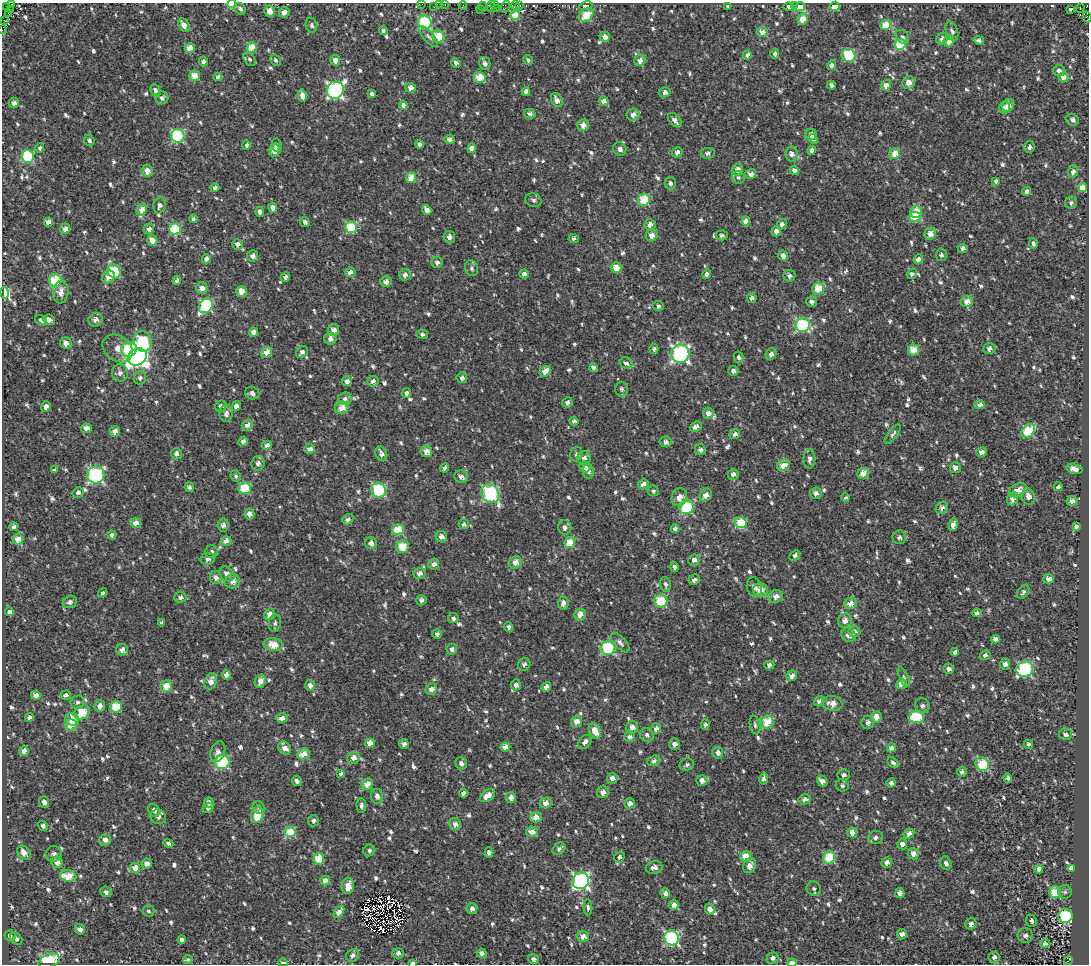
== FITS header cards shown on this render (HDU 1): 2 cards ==
NAXIS1  =                 1087
NAXIS2  =                  962

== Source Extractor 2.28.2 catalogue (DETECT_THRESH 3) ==
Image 1087 x 962 px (HDU 1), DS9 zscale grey, 1 PNG px = 1 image px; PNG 1091 x 966 px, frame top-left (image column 1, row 962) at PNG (2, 3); each listed source drawn as its Kron ellipse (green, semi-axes under 4 px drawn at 4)
Background 0.63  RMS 1.9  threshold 5.63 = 3 sigma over >= 5 px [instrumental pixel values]
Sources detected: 957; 2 with non-positive FLUX_AUTO (blend fragments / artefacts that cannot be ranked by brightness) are neither listed nor drawn; of the other 955, the 500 brightest by FLUX_AUTO listed and drawn (455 fainter detections omitted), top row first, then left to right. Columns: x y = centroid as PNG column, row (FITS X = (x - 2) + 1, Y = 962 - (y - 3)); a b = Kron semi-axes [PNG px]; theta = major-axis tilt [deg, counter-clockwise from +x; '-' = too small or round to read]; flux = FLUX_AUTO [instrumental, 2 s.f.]
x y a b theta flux
11 4 3 2 - 1700
232 4 4 3 - 4000
422 4 2 2 - 320
439 4 4 2 - 350
445 5 3 3 - 520
463 5 4 2 - 380
494 5 3 2 - 370
515 5 4 3 - 1400
483 6 5 3 - 1200
491 6 5 3 - 900
520 6 3 3 - 990
586 6 7 4 12 480
728 6 4 3 - 370
794 6 3 3 - 340
800 6 5 4 - 7000
835 6 5 4 - 6400
7 7 3 2 - 1000
434 7 3 2 - 300
505 7 6 2 72 750
789 7 5 4 - 390
496 8 2 2 - 400
1080 8 4 4 - 410
240 9 6 5 - 370
1070 9 3 3 - 300
10 10 3 2 - 360
480 10 2 2 - 440
270 11 5 5 - 1500
284 12 5 5 - 990
8 13 4 2 - 1300
515 15 5 4 - 2300
586 15 8 6 37 3600
1087 17 5 2 - 360
803 19 5 5 - 2200
5 21 3 2 - 490
425 22 7 6 - 9800
184 25 7 5 -57 1000
311 25 7 6 - 400
886 25 5 5 - 2500
2 30 4 2 - 710
383 31 4 4 - 350
952 31 10 6 -72 470
762 32 5 5 - 1200
438 36 6 6 - 3600
429 37 13 5 -49 440
605 37 5 5 - 680
902 37 7 6 - 320
942 39 6 5 - 580
979 40 5 4 - 330
949 41 5 5 - 1200
900 44 5 5 - 6400
252 47 5 5 - 3200
190 48 5 4 - 1800
775 54 5 4 - 370
747 55 4 4 - 500
849 55 7 6 - 5500
249 59 8 5 -56 380
276 60 6 5 - 310
335 60 5 5 - 900
528 60 5 4 - 340
640 60 6 5 - 720
203 61 5 4 - 360
456 63 5 4 - 410
485 63 6 5 - 520
831 65 5 4 - 620
1059 70 6 6 - 560
195 76 5 5 - 2400
218 77 4 4 - 650
480 77 6 5 - 3200
1064 77 5 4 - 1200
909 83 6 6 - 1300
831 85 4 3 - 480
886 85 5 5 - 1200
411 88 5 5 - 990
335 90 9 8 - 28000
156 91 7 4 -64 560
526 91 4 4 - 660
665 92 6 5 - 520
372 94 4 4 - 480
302 96 6 4 -76 980
162 98 6 6 - 490
557 100 7 5 -60 870
604 101 5 4 - 650
14 103 5 5 - 720
403 105 4 4 - 510
1008 105 7 5 57 1200
1005 108 6 5 - 650
530 114 6 4 -14 410
633 115 6 6 - 940
675 120 9 5 -48 560
1072 120 7 5 -28 410
583 125 6 5 - 910
811 134 6 5 - 840
178 136 7 6 - 12000
450 139 5 4 - 630
813 139 5 4 - 300
89 140 6 5 - 310
419 144 4 4 - 330
246 145 5 4 - 410
277 145 6 5 - 310
1029 147 6 5 - 430
40 148 5 4 - 310
472 148 5 4 - 840
620 149 7 6 - 530
812 150 5 4 - 600
275 151 6 5 - 1500
677 152 5 5 - 680
708 153 7 5 8 450
792 154 7 6 - 760
895 154 6 5 - 1700
28 157 6 6 - 7400
737 170 6 5 - 1100
794 170 5 4 - 540
147 171 6 5 - 1100
1073 171 6 4 68 510
751 174 5 5 - 810
411 178 5 5 - 2000
738 178 6 6 - 350
996 181 4 4 - 340
670 183 6 6 - 430
1082 187 5 4 - 3100
215 188 4 4 - 550
1027 191 5 4 - 450
533 200 8 7 - 370
644 200 6 6 - 3600
1071 203 6 6 - 330
160 205 8 6 74 550
273 208 5 4 - 590
142 210 6 5 - 980
427 210 5 4 - 780
260 212 5 4 - 410
916 212 6 6 - 3000
915 217 6 5 - 1700
193 219 4 4 - 310
746 221 5 4 - 960
48 222 4 4 - 840
305 222 5 4 - 420
650 224 6 5 - 750
782 224 5 4 - 470
351 227 6 5 - 5100
65 229 5 5 - 880
149 229 5 5 - 720
175 229 5 5 - 7600
776 231 5 4 - 600
930 234 6 5 - 1200
652 235 6 6 - 1200
722 235 6 5 - 340
449 237 6 6 - 640
574 238 5 4 - 340
152 240 6 5 - 1100
1033 243 5 3 - 290
237 244 5 5 - 510
963 249 5 4 - 660
941 255 6 5 - 350
253 256 5 5 - 610
783 256 5 5 - 750
206 259 4 4 - 710
918 259 5 4 - 1100
437 262 6 5 - 360
472 268 8 6 -75 330
616 268 5 5 - 1900
114 271 7 6 - 5200
350 272 5 4 - 1100
524 274 4 4 - 500
707 274 5 4 - 430
912 274 5 5 - 350
405 275 6 5 - 830
789 276 6 6 - 410
108 277 7 6 - 1200
285 277 5 4 - 390
55 281 6 6 - 5400
177 281 4 4 - 730
386 282 5 5 - 770
202 288 6 5 - 960
818 288 6 5 - 2900
242 291 5 5 - 2200
61 292 11 8 84 1100
5 293 6 4 -78 9000
752 298 5 5 - 490
967 301 6 5 - 1100
812 302 5 5 - 350
206 306 8 6 47 11000
658 306 5 5 - 330
41 320 6 4 -36 370
49 320 6 5 - 820
96 320 7 6 - 770
802 325 7 7 - 12000
334 330 6 5 - 1100
253 332 5 4 - 790
422 334 6 4 -18 330
330 339 6 6 - 780
143 341 10 9 - 6300
66 343 6 5 - 720
118 348 16 12 -35 1700
654 349 5 4 - 290
989 349 6 5 - 550
129 350 8 7 - 5500
914 350 6 5 - 2400
266 352 6 5 - 1300
302 352 6 5 - 590
680 354 9 9 - 24000
771 354 6 5 - 600
137 357 10 8 30 59000
738 357 5 5 - 290
626 363 6 5 - 570
593 368 4 4 - 370
545 371 6 5 - 1600
733 371 5 5 - 440
120 373 8 8 - 580
140 378 7 6 - 430
462 378 5 5 - 450
347 381 5 4 - 730
373 381 6 5 - 660
622 389 7 6 - 330
252 393 7 6 - 570
406 393 5 4 - 380
345 399 7 6 - 470
567 402 5 5 - 520
980 405 5 4 - 970
221 406 6 5 - 480
236 406 5 4 - 610
46 407 5 4 - 670
342 408 7 6 - 1700
226 413 8 6 83 580
708 413 5 5 - 890
574 421 4 4 - 320
247 425 6 5 - 820
696 427 6 5 - 660
86 428 5 4 - 800
115 431 5 5 - 880
1028 431 8 5 47 5800
735 434 5 5 - 890
893 434 12 4 52 370
243 441 5 4 - 590
666 442 6 5 - 530
267 445 5 4 - 670
310 449 5 4 - 860
700 450 5 5 - 390
426 451 6 6 - 1200
982 452 5 4 - 800
176 454 5 5 - 550
381 454 7 5 -70 660
576 454 7 6 - 350
584 458 7 6 - 670
809 459 10 6 90 550
258 463 7 6 - 650
783 465 6 5 - 1900
585 467 5 5 - 420
445 468 5 4 - 460
955 468 5 5 - 620
1074 469 8 5 -16 900
54 470 4 3 - 340
588 471 7 5 -79 510
863 473 6 5 - 1400
733 474 5 5 - 730
96 475 8 8 - 15000
236 476 6 5 - 300
461 477 7 6 - 600
643 484 5 4 - 1300
189 487 5 4 - 340
1058 487 4 3 - 380
245 488 6 6 - 4000
379 490 7 7 - 7500
1018 490 9 6 25 1300
653 491 6 5 - 340
78 492 5 5 - 440
816 493 6 5 - 600
490 494 10 8 -54 13000
706 495 7 5 54 1000
1028 496 8 6 -74 880
679 497 9 7 68 1100
845 498 4 4 - 310
1013 499 7 5 67 970
1072 501 5 4 - 730
686 507 7 7 - 6900
942 508 6 5 - 520
249 514 5 5 - 780
348 519 6 4 36 480
136 523 5 5 - 1000
741 523 6 5 - 5200
464 524 5 5 - 410
223 525 6 5 - 540
953 525 6 4 80 780
1076 526 4 4 - 710
14 527 4 4 - 670
565 527 7 6 - 460
675 529 4 4 - 500
398 530 6 5 - 3400
112 535 4 4 - 350
441 537 6 5 - 670
899 537 7 6 - 420
18 539 5 5 - 1300
226 541 5 4 - 990
570 542 5 5 - 2700
371 543 6 6 - 730
402 547 6 6 - 2700
212 552 6 6 - 320
795 555 6 4 46 290
208 559 7 6 - 580
694 560 6 5 - 660
515 562 6 6 - 1100
434 564 5 5 - 750
674 567 5 4 - 320
420 573 6 5 - 760
227 574 8 6 -40 640
216 577 6 6 - 680
1049 579 5 4 - 930
694 580 5 5 - 630
232 581 8 7 - 820
665 584 7 5 -78 380
754 587 10 7 -75 570
760 590 7 6 - 1900
1023 592 7 5 52 340
103 593 5 4 - 310
776 596 7 6 - 1200
180 597 6 5 - 600
421 600 5 5 - 480
661 601 6 6 - 4700
70 602 7 6 - 420
563 603 6 5 - 880
851 603 6 5 - 1100
10 612 4 4 - 890
976 613 5 4 - 460
270 614 6 5 - 1100
580 614 6 5 - 1300
453 618 5 5 - 410
845 621 7 6 - 1000
162 623 4 4 - 440
275 623 8 6 81 390
509 627 5 4 - 390
854 632 6 5 - 790
437 634 5 5 - 390
848 635 7 6 - 590
995 639 4 4 - 640
620 643 12 6 -48 490
273 645 9 6 -8 2500
608 648 7 7 - 7800
452 649 5 5 - 540
122 650 6 5 - 680
955 652 4 4 - 320
985 655 5 4 - 480
524 664 6 6 - 470
1005 664 6 5 - 890
769 665 5 4 - 470
949 669 5 5 - 580
1025 669 8 7 - 12000
226 675 4 4 - 980
792 676 5 5 - 780
904 677 10 4 -64 340
211 681 8 6 72 1100
260 681 6 5 - 990
901 684 5 4 - 1500
310 685 5 5 - 640
516 685 5 5 - 520
166 686 6 5 - 2200
546 687 5 4 - 740
431 689 6 5 - 970
36 695 5 4 - 730
66 695 5 4 - 610
819 701 6 4 36 590
77 702 7 6 - 340
832 703 10 7 -9 1200
100 706 6 5 - 900
922 706 7 7 - 490
116 707 6 5 - 3700
82 712 8 6 33 3300
876 717 5 5 - 1200
916 717 8 6 3 5300
29 718 4 4 - 560
282 718 6 4 18 920
72 719 7 6 - 1400
577 721 6 5 - 1200
767 722 6 6 - 3800
868 722 7 6 - 510
705 724 5 4 - 340
71 725 6 5 - 2600
755 725 9 5 -78 340
632 727 6 6 - 850
656 729 5 5 - 640
595 731 8 5 -63 1800
1066 734 7 5 -11 500
647 735 7 6 - 480
629 737 5 5 - 690
585 742 8 6 47 630
370 743 5 4 - 2000
404 744 5 4 - 570
674 744 5 5 - 630
1028 744 4 4 - 300
505 747 5 4 - 1400
285 748 7 5 -45 1100
891 748 4 4 - 790
24 751 5 4 - 980
218 752 10 7 70 600
718 753 6 5 - 670
303 754 6 5 - 1700
354 758 6 6 - 830
654 761 6 5 - 380
222 762 7 7 - 11000
893 762 6 4 -41 350
461 763 6 5 - 510
982 764 7 6 - 4600
687 765 7 6 - 320
962 772 5 4 - 440
341 774 4 3 - 420
844 775 6 5 - 440
612 778 5 5 - 700
1008 778 4 4 - 300
763 779 6 4 79 310
702 780 5 5 - 540
297 781 5 4 - 520
822 781 5 5 - 940
891 783 4 4 - 320
367 784 6 5 - 1800
842 785 6 6 - 340
603 792 6 5 - 790
463 793 4 4 - 690
487 795 8 5 36 1700
377 796 7 6 - 600
511 798 5 5 - 670
805 799 6 5 - 650
44 802 6 5 - 700
209 803 5 5 - 710
546 803 6 5 - 1100
630 803 5 5 - 760
361 805 7 5 -87 390
208 808 6 4 36 400
259 808 6 6 - 320
154 810 7 5 -67 510
257 815 8 6 75 3100
158 817 8 7 - 510
536 817 6 5 - 1300
313 821 5 5 - 370
455 824 6 6 - 810
43 826 5 4 - 420
290 832 5 5 - 3900
532 832 6 5 - 1600
852 832 5 4 - 1000
909 833 5 4 - 940
875 838 7 6 - 460
105 840 6 5 - 740
168 843 5 4 - 330
902 844 5 5 - 900
559 849 7 5 41 380
369 850 6 5 - 320
24 853 8 6 -53 1200
489 853 5 4 - 460
54 854 8 8 - 600
913 854 5 5 - 830
745 856 5 5 - 2500
619 857 6 5 - 390
829 858 6 6 - 4800
319 859 6 5 - 3100
57 862 6 5 - 1400
887 863 5 5 - 730
946 863 7 5 -64 390
147 864 5 5 - 910
749 866 7 6 - 1000
654 867 8 6 15 540
135 868 5 5 - 1200
1071 868 4 4 - 2600
1039 869 4 4 - 530
68 876 8 5 -4 2900
325 880 5 5 - 1000
581 881 8 8 - 25000
348 886 8 6 83 1700
814 889 7 6 - 300
106 892 5 5 - 420
1055 892 6 5 - 3500
1065 892 7 7 - 340
665 893 5 4 - 580
900 893 5 4 - 840
674 905 5 4 - 970
588 907 8 4 -86 320
472 909 5 5 - 740
710 909 5 5 - 770
149 911 6 5 - 310
339 912 7 4 54 1800
1065 916 7 7 - 12000
1031 921 6 5 - 380
971 924 6 5 - 470
80 929 5 5 - 690
902 934 5 5 - 810
1025 935 8 7 - 580
10 936 5 5 - 480
583 936 6 5 - 1100
672 938 7 7 - 14000
16 939 7 5 -41 410
182 940 4 4 - 420
1045 943 5 4 - 590
398 953 5 5 - 610
482 953 5 4 - 590
352 955 7 6 - 560
994 957 6 5 - 500
773 958 6 5 - 440
533 959 5 4 - 420
188 960 5 4 - 290
1068 960 5 3 - 3800
49 961 11 6 19 7600
283 963 4 3 - 340
413 963 4 3 - 900
792 963 4 3 - 2500
At the frame edge (FLAGS 8, measured only in part): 10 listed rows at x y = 11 4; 232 4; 422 4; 439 4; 445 5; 1087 17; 2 30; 283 963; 413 963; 792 963
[455 fainter detections neither listed nor drawn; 2 non-positive-flux detections neither listed nor drawn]